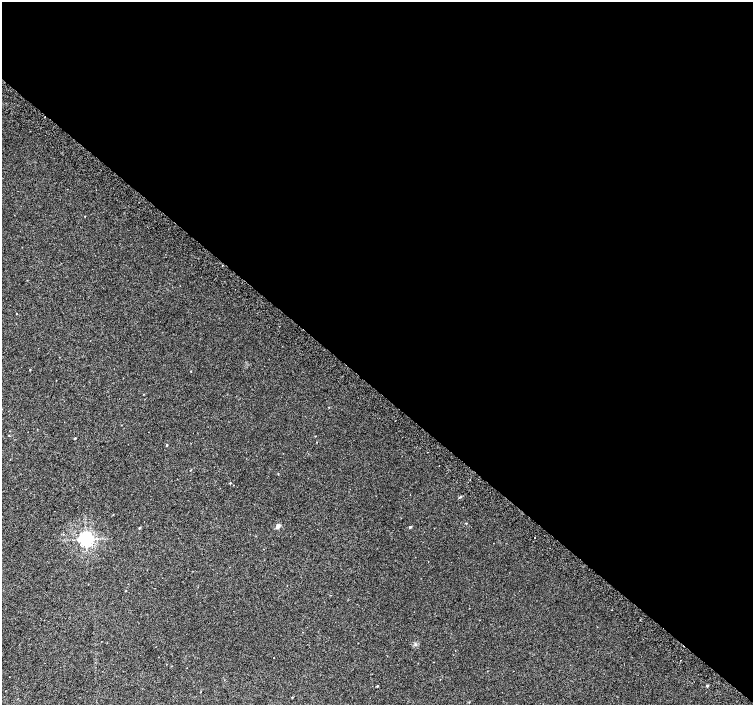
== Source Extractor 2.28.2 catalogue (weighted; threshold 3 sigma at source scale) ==
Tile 3 of 4 x 4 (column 3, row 1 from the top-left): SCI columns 3042-4543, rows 4487-5892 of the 6074 x 6092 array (HDU 1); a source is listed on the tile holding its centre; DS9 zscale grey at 2 x 2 block average (1 PNG px = mean of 2 x 2 image px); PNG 755 x 707 px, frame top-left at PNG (2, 2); no overlay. Shown black and unused: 55% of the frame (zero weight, under 2 of 3 exposures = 2% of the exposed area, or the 3 px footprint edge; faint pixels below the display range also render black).
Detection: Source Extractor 2.28.2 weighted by HDU 2 'WHT'; one run over the whole footprint, this tile lists its part. Background 0.021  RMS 0.0081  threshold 0.0363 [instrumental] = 3 sigma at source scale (4.5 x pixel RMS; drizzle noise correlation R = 1.50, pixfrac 1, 0.0396/0.0396 arcsec/px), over >= 5 px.
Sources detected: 21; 2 cosmic-ray / hot-pixel residue — not listed; the other 19 listed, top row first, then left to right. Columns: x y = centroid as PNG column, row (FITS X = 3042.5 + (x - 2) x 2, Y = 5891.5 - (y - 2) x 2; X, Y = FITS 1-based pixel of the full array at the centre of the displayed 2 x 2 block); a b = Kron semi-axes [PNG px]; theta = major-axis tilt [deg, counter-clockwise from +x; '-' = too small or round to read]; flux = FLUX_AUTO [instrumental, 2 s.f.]
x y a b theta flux
85 216 2 2 - 0.77
30 370 2 2 - 0.89
329 407 2 2 - 0.77
315 436 2 2 - 0.59
75 438 2 2 - 1.5
166 445 2 2 - 1.7
190 470 2 2 - 0.72
470 480 2 2 - 0.74
230 483 2 2 - 1.1
278 526 6 4 53 4.9
410 527 2 2 - 2.7
139 528 2 2 - 1.5
535 538 2 2 - 0.77
86 539 4 4 - 530
126 591 2 2 - 0.71
612 610 2 2 - 1.2
274 658 2 2 - 0.52
377 686 2 2 - 1.6
707 686 2 2 - 2.9
Diffuse or blended objects may show on this block-average render without a row.